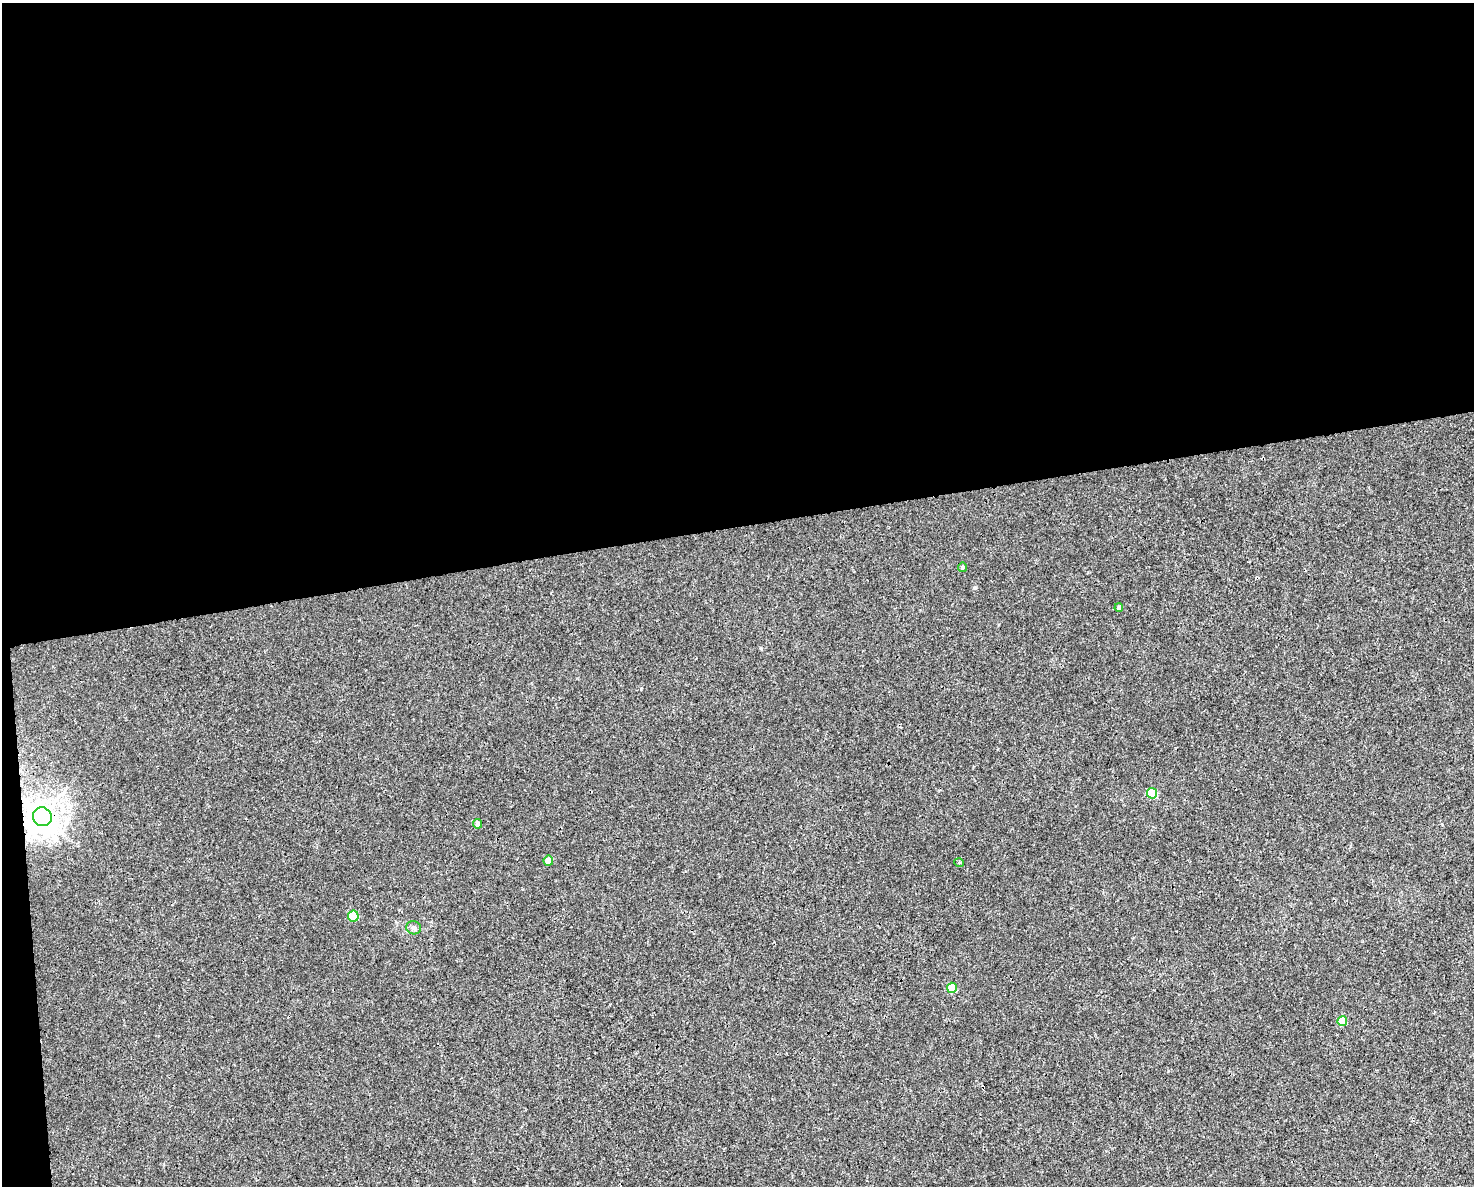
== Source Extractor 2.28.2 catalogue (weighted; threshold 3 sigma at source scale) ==
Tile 1 of 3 x 4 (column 1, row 1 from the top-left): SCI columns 64-1535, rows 3551-4734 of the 4497 x 4734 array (HDU 1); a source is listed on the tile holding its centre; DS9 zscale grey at full resolution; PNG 1476 x 1188 px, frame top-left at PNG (2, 3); each listed source drawn as its Kron ellipse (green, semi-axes under 4 px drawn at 4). Shown black and unused: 45% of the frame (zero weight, under 3 of 4 exposures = <1% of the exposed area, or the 3 px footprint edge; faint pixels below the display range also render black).
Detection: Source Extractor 2.28.2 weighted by HDU 2 'WHT'; one run over the whole footprint, this tile lists its part. Background 0.00208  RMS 0.002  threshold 0.00921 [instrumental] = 3 sigma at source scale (4.5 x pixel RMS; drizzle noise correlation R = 1.50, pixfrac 1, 0.0396/0.0396 arcsec/px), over >= 5 px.
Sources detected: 11; all 11 listed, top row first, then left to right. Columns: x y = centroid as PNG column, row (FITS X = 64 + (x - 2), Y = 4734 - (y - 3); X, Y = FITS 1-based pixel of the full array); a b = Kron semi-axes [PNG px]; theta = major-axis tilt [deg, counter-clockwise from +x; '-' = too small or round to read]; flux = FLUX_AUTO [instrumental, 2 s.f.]
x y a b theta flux
962 567 4 4 - 0.37
1119 607 4 4 - 0.56
1152 793 5 5 - 7.9
42 817 10 9 - 250
478 824 5 4 - 0.95
548 861 5 4 - 1.8
959 863 5 3 - 0.24
353 916 5 5 - 6.8
414 928 7 6 - 0.53
952 988 5 5 - 5.9
1342 1021 5 5 - 4.8
Overlapping masked pixels (flux is a lower limit): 1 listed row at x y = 42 817
Unlisted compact peaks at least as high as the median listed source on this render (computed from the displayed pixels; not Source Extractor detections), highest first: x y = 975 588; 761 648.